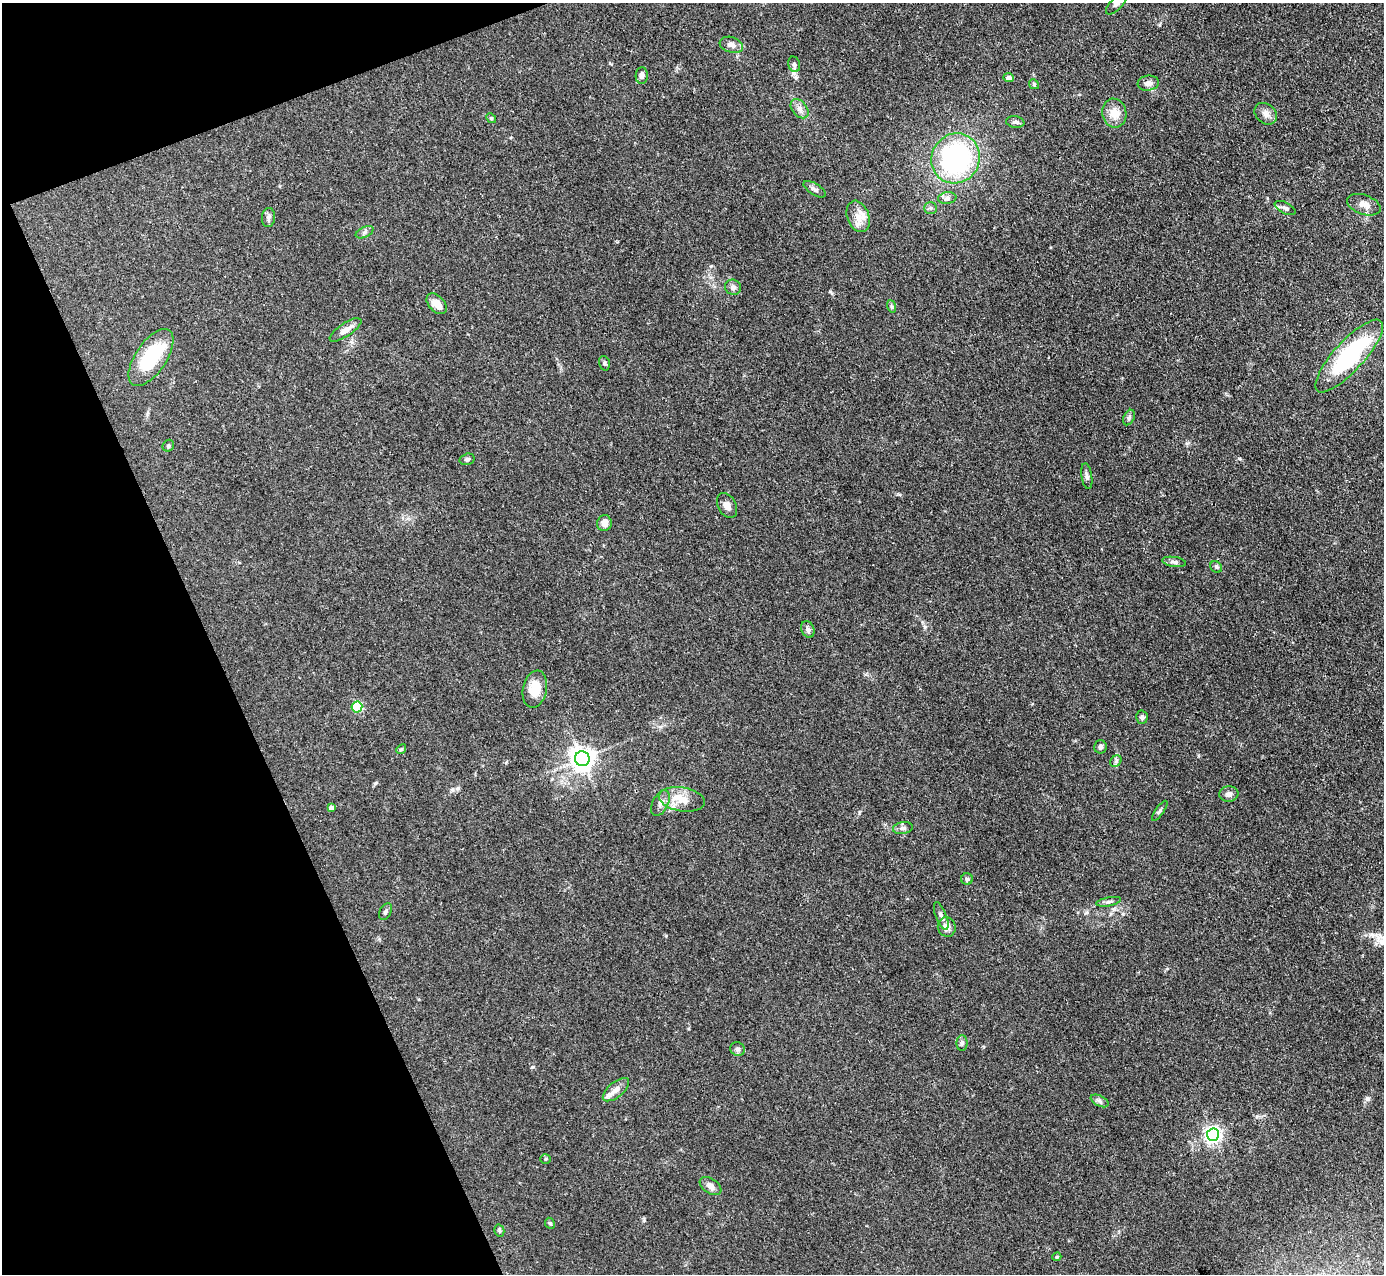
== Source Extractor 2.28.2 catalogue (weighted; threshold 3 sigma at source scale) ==
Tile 5 of 4 x 4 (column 1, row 2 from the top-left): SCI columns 2-1383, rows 2825-4096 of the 5531 x 5521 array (HDU 1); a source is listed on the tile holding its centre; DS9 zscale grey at full resolution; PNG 1386 x 1276 px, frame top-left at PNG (2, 3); each listed source drawn as its Kron ellipse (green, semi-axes under 4 px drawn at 4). Shown black and unused: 19% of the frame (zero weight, under 3 of 4 exposures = <1% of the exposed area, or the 3 px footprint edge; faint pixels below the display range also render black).
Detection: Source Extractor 2.28.2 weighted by HDU 2 'WHT'; one run over the whole footprint, this tile lists its part. Background 0.106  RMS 0.0066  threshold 0.0298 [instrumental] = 3 sigma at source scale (4.5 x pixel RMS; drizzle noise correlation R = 1.50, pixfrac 1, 0.05/0.05 arcsec/px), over >= 5 px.
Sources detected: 66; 1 inside a brighter listed object's ellipse — not listed separately; the other 65 listed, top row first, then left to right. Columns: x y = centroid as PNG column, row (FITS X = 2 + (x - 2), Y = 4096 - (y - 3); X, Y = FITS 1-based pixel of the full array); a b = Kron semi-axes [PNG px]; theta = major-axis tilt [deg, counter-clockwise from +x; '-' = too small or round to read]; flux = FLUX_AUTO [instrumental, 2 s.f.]
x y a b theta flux
1117 3 14 6 46 2.8
731 45 12 7 -17 3.4
794 64 8 6 -74 1.7
642 75 8 6 88 2.5
1009 78 5 4 - 1.8
1148 83 11 7 7 3.3
1034 84 5 4 - 0.93
800 109 11 7 -50 3.1
1114 113 14 12 -80 8.4
1266 114 12 9 -41 3.8
491 118 5 4 - 0.84
1015 122 9 6 -8 1.6
956 158 25 24 - 100
815 189 12 5 -32 2.3
947 198 9 6 8 2.3
1364 205 17 9 -20 5.5
930 208 6 5 - 1.5
1285 208 11 5 -27 2.2
858 216 16 11 -70 6.9
268 217 9 6 84 2.3
365 232 9 5 27 1.7
733 287 8 7 - 2.4
437 304 12 7 -47 7.1
891 306 6 4 -71 1
346 330 18 6 33 5.5
1349 356 47 15 47 68
151 358 33 15 56 40
604 363 7 5 -71 1.3
1129 418 8 5 63 1.5
168 446 6 5 - 1.2
467 459 7 5 17 1.5
1087 476 13 5 -82 2
727 505 13 9 -61 3.8
604 523 8 7 - 4.3
1174 562 12 5 -8 2
1216 567 6 5 - 1.1
808 629 9 6 -68 2.1
535 689 19 12 78 12
357 707 5 5 - 50
1142 717 6 6 - 1.6
1100 747 6 6 - 2.1
401 749 5 4 - 0.85
582 759 7 7 - 540
1116 761 6 5 - 1.4
1229 794 10 7 4 2.7
682 799 23 12 -10 11
660 803 14 7 63 3.5
331 808 4 4 - 2.9
1160 811 12 3 55 1.3
903 828 10 6 9 2.2
967 879 6 5 - 1.2
1109 902 12 4 11 1.8
386 911 9 5 63 1.9
941 916 15 5 -69 2.6
947 927 10 9 - 4.6
962 1043 8 5 89 1.4
738 1049 7 6 - 1.9
616 1090 16 7 39 5.3
1100 1101 9 5 -27 1.8
1213 1135 6 6 - 230
546 1159 5 4 - 0.81
711 1186 12 7 -34 3.8
550 1223 6 4 -64 1
499 1231 6 5 - 1.1
1057 1257 4 4 - 0.64
Isophote crosses this tile's border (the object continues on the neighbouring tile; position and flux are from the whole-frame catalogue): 1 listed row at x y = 1117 3
Unlisted compact peaks at least as high as the median listed source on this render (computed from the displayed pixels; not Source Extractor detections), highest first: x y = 532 1067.